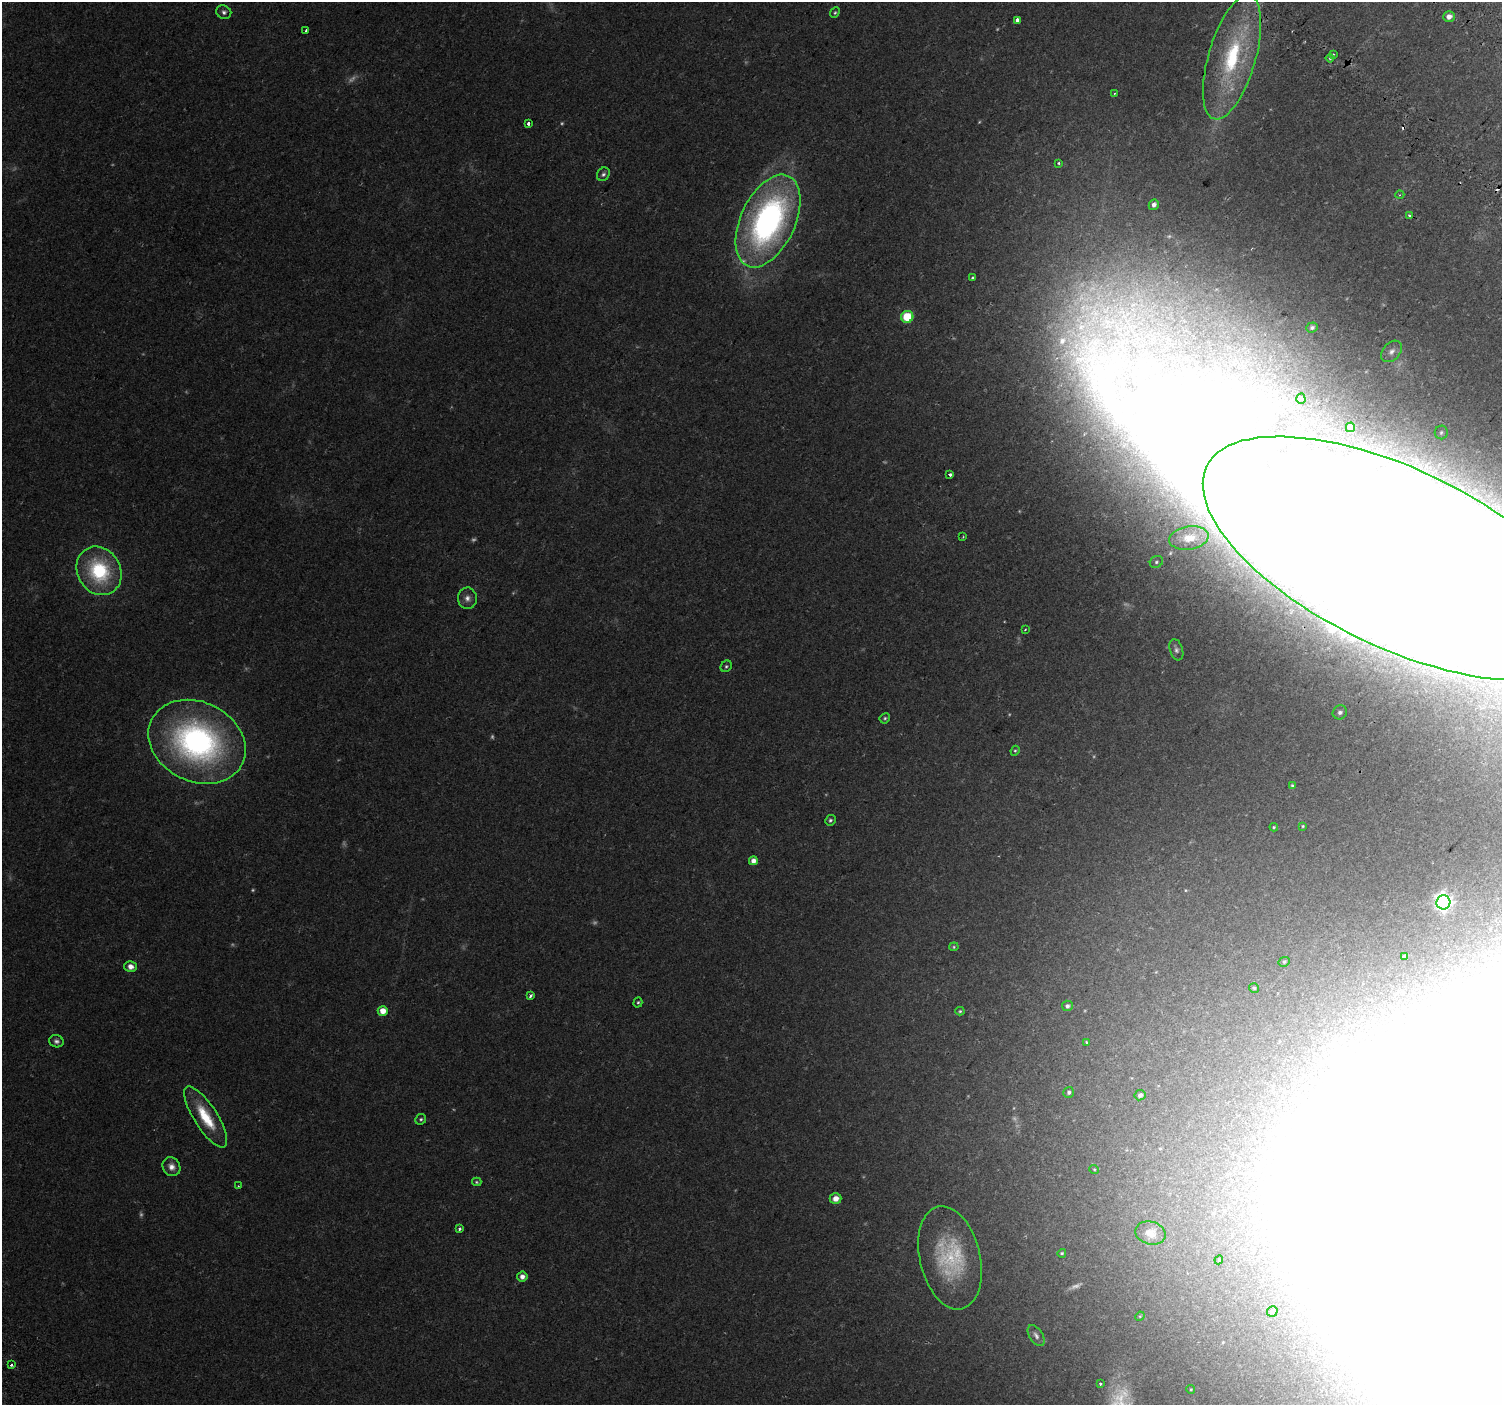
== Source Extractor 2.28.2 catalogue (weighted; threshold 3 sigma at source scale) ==
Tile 10 of 4 x 4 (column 2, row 3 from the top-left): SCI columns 1592-3091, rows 1740-3142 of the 6176 x 6218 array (HDU 1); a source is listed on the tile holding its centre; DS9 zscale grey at full resolution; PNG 1504 x 1407 px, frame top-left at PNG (2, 2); each listed source drawn as its Kron ellipse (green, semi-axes under 4 px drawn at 4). Shown black and unused: <1% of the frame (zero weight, under 2 of 3 exposures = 6% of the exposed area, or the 3 px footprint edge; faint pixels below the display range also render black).
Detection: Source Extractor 2.28.2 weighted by HDU 2 'WHT'; one run over the whole footprint, this tile lists its part. Background 0.0506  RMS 0.0043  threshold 0.0196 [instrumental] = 3 sigma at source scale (4.5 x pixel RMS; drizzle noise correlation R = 1.50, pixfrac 1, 0.0396/0.0396 arcsec/px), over >= 5 px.
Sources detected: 105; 17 too faint to see at this stretch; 9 inside a brighter object's white glare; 2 cosmic-ray / hot-pixel residue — neither listed nor drawn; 1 inside a brighter listed object's ellipse — not listed separately; the other 76 listed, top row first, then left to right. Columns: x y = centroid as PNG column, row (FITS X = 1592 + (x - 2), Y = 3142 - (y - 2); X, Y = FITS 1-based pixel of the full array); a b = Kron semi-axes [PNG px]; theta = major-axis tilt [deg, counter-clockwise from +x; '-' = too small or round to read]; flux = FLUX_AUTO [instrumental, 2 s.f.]
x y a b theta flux
224 12 8 6 -30 1.4
835 13 6 4 50 0.66
1449 17 6 5 - 2.7
1018 20 4 3 - 7.4
306 30 3 2 - 0.83
1333 54 4 3 - 0.6
1232 57 64 23 74 48
1330 58 4 4 - 0.67
1114 94 3 2 - 0.43
528 123 3 3 - 4.5
1059 163 3 3 - 0.65
603 174 7 6 - 1.2
1400 195 4 3 - 0.43
1154 205 5 4 - 1.9
1410 215 4 3 - 0.76
768 221 49 27 65 150
973 277 4 3 - 1.6
907 317 6 6 - 19
1312 327 6 5 - 1.1
1392 351 12 8 48 2.5
1301 399 5 4 - 0.55
1350 427 4 4 - 3.4
1441 432 7 6 - 0.9
950 475 4 3 - 2.7
963 537 3 2 - 0.41
1189 538 20 11 8 6.3
1398 558 212 89 -26 5000
1156 562 7 5 33 0.96
99 571 25 21 -59 38
467 598 11 9 -83 2.6
1025 630 3 3 - 0.41
1176 650 11 6 -72 1.5
726 666 6 5 - 0.81
1340 712 7 7 - 1.7
885 718 5 5 - 0.71
197 742 50 39 -26 140
1015 751 5 4 - 0.57
1292 786 3 3 - 0.64
830 820 5 5 - 0.86
1303 826 4 4 - 0.45
1274 827 4 3 - 0.54
753 861 4 4 - 2.9
1443 902 7 7 - 190
954 947 5 4 - 0.54
1405 956 4 3 - 0.9
1284 962 6 4 27 0.62
130 966 6 5 - 3.1
1254 988 5 5 - 0.6
530 996 3 3 - 2.2
638 1002 5 4 - 0.66
1067 1006 5 5 - 1.3
383 1011 5 5 - 5.9
960 1011 4 4 - 0.58
56 1041 7 6 - 1.4
1086 1042 3 3 - 0.78
1069 1092 5 5 - 0.95
1140 1095 5 5 - 1.5
206 1117 35 11 -57 16
421 1119 6 5 - 0.79
171 1167 10 8 -58 2.9
1094 1169 5 3 - 0.38
477 1182 5 3 - 0.57
238 1186 2 2 - 0.29
836 1199 6 5 - 3.7
460 1229 4 3 - 1.2
1150 1233 15 11 -13 3.7
1062 1253 4 4 - 0.69
950 1258 52 30 -76 37
1219 1260 4 4 - 0.4
522 1277 5 5 - 2.2
1272 1311 5 5 - 1.3
1140 1316 5 4 - 0.42
1036 1336 12 6 -58 1.8
11 1365 3 3 - 1.1
1100 1384 3 2 - 0.56
1191 1389 4 4 - 0.42
Overlapping masked pixels (flux is a lower limit): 1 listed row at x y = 1398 558
Isophote crosses this tile's border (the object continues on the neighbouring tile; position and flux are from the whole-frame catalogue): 1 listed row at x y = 1398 558